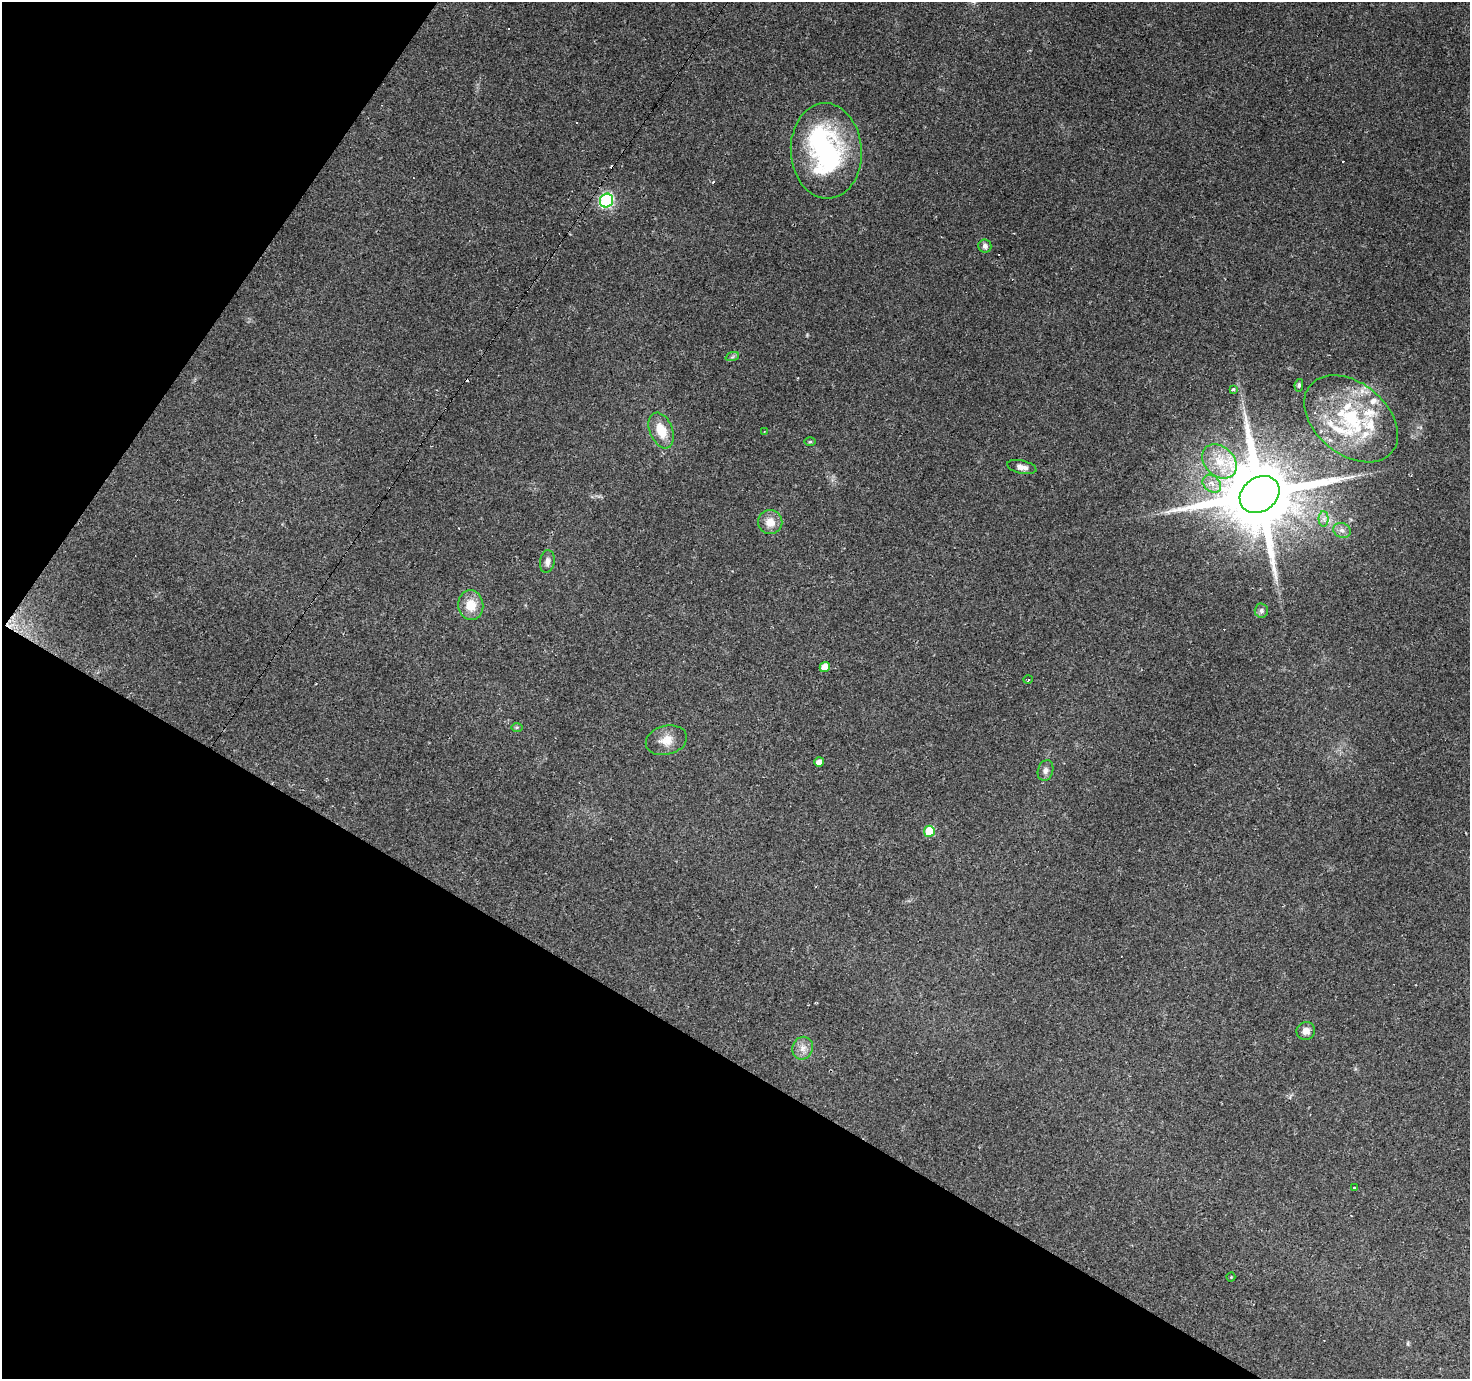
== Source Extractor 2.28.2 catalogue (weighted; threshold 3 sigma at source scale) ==
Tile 9 of 4 x 4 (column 1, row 3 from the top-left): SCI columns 1-1468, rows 1563-2939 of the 5875 x 5945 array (HDU 1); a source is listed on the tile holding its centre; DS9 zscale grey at full resolution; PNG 1472 x 1381 px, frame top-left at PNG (2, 2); each listed source drawn as its Kron ellipse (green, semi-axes under 4 px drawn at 4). Shown black and unused: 30% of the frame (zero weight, under 2 of 3 exposures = <1% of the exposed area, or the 3 px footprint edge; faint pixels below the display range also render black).
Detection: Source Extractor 2.28.2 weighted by HDU 2 'WHT'; one run over the whole footprint, this tile lists its part. Background 0.0793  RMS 0.0058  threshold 0.0259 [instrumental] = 3 sigma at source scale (4.5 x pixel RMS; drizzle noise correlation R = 1.50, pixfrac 1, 0.0396/0.0396 arcsec/px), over >= 5 px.
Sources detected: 53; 1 inside a brighter object's white glare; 11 cosmic-ray / hot-pixel residue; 1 long thin detection or spike segment (spike, bleed or trail) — neither listed nor drawn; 9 inside a brighter listed object's ellipse — not listed separately; the other 31 listed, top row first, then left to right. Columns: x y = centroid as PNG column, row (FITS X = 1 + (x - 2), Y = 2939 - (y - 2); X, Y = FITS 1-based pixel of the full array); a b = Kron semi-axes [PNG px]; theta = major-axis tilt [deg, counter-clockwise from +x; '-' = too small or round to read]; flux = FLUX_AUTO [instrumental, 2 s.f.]
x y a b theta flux
826 151 48 35 -87 91
606 201 7 6 - 88
985 246 6 6 - 2.4
732 357 7 4 18 1.1
1299 385 6 4 81 0.99
1233 389 4 3 - 1.2
1351 419 53 36 -39 60
661 430 18 11 -68 11
764 432 3 2 - 0.55
810 442 6 4 1 0.64
1219 461 19 14 -44 13
1022 467 15 6 -12 3.3
1212 484 10 7 -40 4.6
1260 495 21 17 37 8000
1324 519 7 5 -90 1.8
770 522 12 12 - 6.8
1342 530 9 7 -20 2.6
547 561 11 7 82 2.7
471 605 15 12 -84 10
1261 611 7 6 - 1.8
825 667 5 5 - 6.3
1028 680 4 3 - 0.71
517 727 6 4 1 0.82
666 740 21 14 15 7.8
819 762 5 4 - 4.2
1046 770 10 7 73 2.5
929 831 5 5 - 19
1306 1031 9 9 - 3.7
803 1048 11 10 - 4.4
1355 1188 3 3 - 0.8
1231 1277 4 4 - 0.48